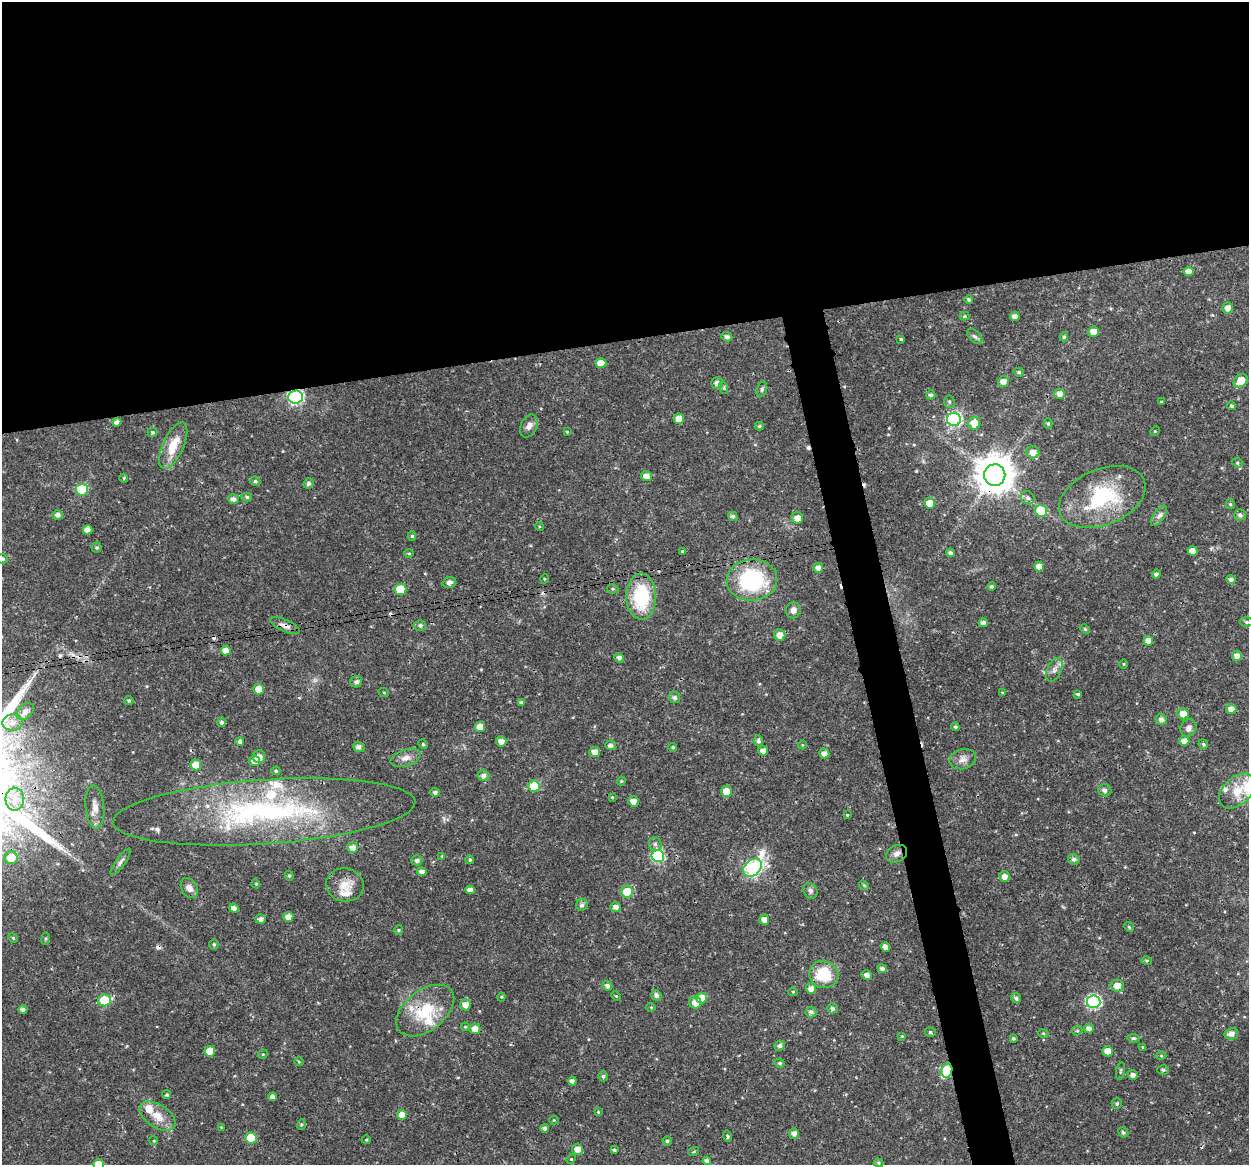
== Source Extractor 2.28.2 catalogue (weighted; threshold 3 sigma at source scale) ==
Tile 2 of 4 x 4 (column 2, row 1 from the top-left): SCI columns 1249-2495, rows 3527-4689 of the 4992 x 4776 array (HDU 1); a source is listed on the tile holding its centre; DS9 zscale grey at full resolution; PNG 1251 x 1167 px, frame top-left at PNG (2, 2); each listed source drawn as its Kron ellipse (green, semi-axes under 4 px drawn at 4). Shown black and unused: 32% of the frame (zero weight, under 3 of 4 exposures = <1% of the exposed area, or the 3 px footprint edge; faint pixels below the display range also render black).
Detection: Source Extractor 2.28.2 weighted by HDU 2 'WHT'; one run over the whole footprint, this tile lists its part. Background 0.0239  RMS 0.0019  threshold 0.00876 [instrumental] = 3 sigma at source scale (4.5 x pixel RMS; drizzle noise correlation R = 1.50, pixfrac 1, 0.0396/0.0396 arcsec/px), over >= 5 px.
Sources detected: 254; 7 cosmic-ray / hot-pixel residue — neither listed nor drawn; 8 inside a brighter listed object's ellipse — not listed separately; the other 239 listed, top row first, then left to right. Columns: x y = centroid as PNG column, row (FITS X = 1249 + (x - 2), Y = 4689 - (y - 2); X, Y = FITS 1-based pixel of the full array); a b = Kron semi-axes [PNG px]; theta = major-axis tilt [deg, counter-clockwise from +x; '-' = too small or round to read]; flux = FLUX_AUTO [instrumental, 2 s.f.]
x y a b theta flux
1189 272 5 4 - 1.5
969 299 4 4 - 0.37
1228 308 5 5 - 1.1
964 316 5 4 - 0.26
1015 317 4 4 - 1.4
1093 332 5 5 - 2
975 336 9 5 -43 0.53
727 337 5 4 - 0.67
1064 337 4 4 - 0.33
901 339 4 4 - 0.22
601 363 5 5 - 2.7
1019 372 5 4 - 0.37
1241 381 7 6 - 2.9
1003 382 5 5 - 1.3
717 383 6 6 - 0.78
724 388 6 4 -72 0.3
762 389 8 5 72 0.39
1060 394 5 5 - 1.6
931 395 4 4 - 0.49
295 397 7 6 - 37
949 402 6 5 - 0.35
1161 402 3 3 - 0.18
1232 406 4 3 - 0.3
679 419 5 5 - 1.6
954 419 7 6 - 32
117 422 4 4 - 0.81
974 423 6 6 - 2.6
1048 423 5 4 - 0.36
529 426 12 8 64 1.1
759 426 4 4 - 0.31
1155 431 5 4 - 0.19
153 432 5 4 - 0.28
567 432 4 3 - 0.22
173 445 25 10 65 4.1
1033 452 6 6 - 1.4
1237 463 5 4 - 0.3
995 475 11 10 - 480
646 476 5 5 - 1.2
124 478 4 4 - 0.19
255 481 5 4 - 0.4
308 483 5 5 - 0.48
82 490 6 6 - 9.7
247 497 5 4 - 0.39
1102 497 45 28 23 16
1028 498 7 6 - 0.48
233 499 5 5 - 0.8
930 503 5 5 - 2.6
1230 504 5 4 - 0.25
1041 511 6 6 - 7.6
58 515 5 4 - 0.73
1240 515 5 5 - 0.58
733 516 5 4 - 0.54
1159 516 12 5 56 0.71
797 518 6 5 - 1.5
539 526 4 3 - 0.2
88 530 5 4 - 1.6
412 536 4 4 - 0.33
97 548 5 5 - 0.29
1193 551 5 4 - 1.5
682 552 4 3 - 0.43
409 553 5 4 - 0.24
950 553 4 4 - 0.58
3 559 5 5 - 0.43
1039 567 5 5 - 1.3
818 568 5 5 - 0.96
1156 574 4 4 - 0.52
544 579 5 3 - 0.18
1231 579 5 4 - 0.58
752 580 25 20 4 19
449 582 7 5 16 0.79
991 586 4 4 - 0.38
401 589 6 5 - 6.5
613 589 6 4 1 0.27
641 596 23 15 -89 12
793 610 8 7 - 1
1246 622 6 5 - 0.37
983 623 5 4 - 0.76
420 625 6 5 - 0.49
285 626 16 6 -24 1
1085 629 5 4 - 0.21
780 635 6 5 - 1.4
1148 641 5 5 - 1.5
226 651 5 5 - 1.6
1237 656 5 5 - 1.2
619 658 5 4 - 0.61
1124 664 4 3 - 0.16
1054 670 12 7 65 0.98
356 682 6 5 - 0.57
259 689 5 5 - 2.1
1002 692 4 2 - 0.13
384 693 5 3 - 0.19
1078 694 4 3 - 0.32
675 698 5 5 - 0.5
129 700 5 4 - 0.28
521 702 4 4 - 0.23
1231 709 5 5 - 1.2
25 711 10 6 44 1.2
1183 714 6 5 - 2.2
1161 719 6 5 - 0.8
221 722 5 4 - 0.51
13 723 10 8 3 1.4
480 727 5 5 - 1.9
955 727 4 4 - 0.35
1188 728 9 7 58 0.83
501 741 5 5 - 1.3
758 741 5 4 - 0.55
1184 741 5 4 - 1.1
240 742 4 4 - 0.52
423 744 5 4 - 0.25
1203 744 5 4 - 0.34
611 745 5 4 - 0.64
802 745 4 3 - 0.15
359 747 6 5 - 0.69
673 747 4 4 - 0.34
763 751 5 5 - 1
595 752 5 5 - 1.4
824 754 5 5 - 1.1
259 757 6 6 - 1.3
405 758 16 8 18 1.4
963 759 13 10 15 1.3
254 761 5 5 - 1.4
196 765 5 5 - 3.3
276 771 4 4 - 0.27
483 776 6 5 - 0.78
621 781 4 4 - 0.21
534 786 6 5 - 6.6
1105 790 6 6 - 0.67
726 791 6 5 - 2.3
1237 791 21 14 41 3.6
435 792 5 4 - 0.58
612 797 4 4 - 0.17
15 799 11 9 89 2.1
633 801 5 5 - 1.2
95 807 22 9 -84 1.8
264 812 151 32 4 43
847 815 4 3 - 0.19
655 844 7 6 - 0.61
352 848 5 5 - 1.2
897 854 11 8 28 0.95
442 856 4 4 - 0.18
658 856 6 6 - 22
11 858 6 6 - 3.9
1074 859 6 5 - 0.63
417 860 5 5 - 0.65
470 860 4 4 - 0.29
121 862 16 4 54 0.68
753 868 11 7 45 36
422 872 5 4 - 0.91
289 876 5 4 - 0.28
1004 876 5 5 - 1.2
256 884 4 3 - 0.17
345 885 19 16 -11 3
864 885 5 4 - 0.28
189 888 11 8 -59 1.1
470 890 4 4 - 0.91
810 891 8 6 -61 0.63
627 892 6 5 - 8.3
582 905 6 5 - 0.66
616 907 5 5 - 0.92
234 908 5 4 - 0.87
288 917 5 5 - 1.2
261 919 5 5 - 0.72
764 920 5 5 - 1.2
1129 927 5 4 - 0.25
398 930 5 4 - 0.25
13 938 5 4 - 0.24
46 939 6 3 82 0.24
214 944 5 4 - 0.26
886 947 5 4 - 1.2
1147 961 5 4 - 0.24
882 969 5 4 - 0.66
824 974 15 13 -23 6.8
867 975 5 5 - 0.85
607 986 5 4 - 0.67
1117 986 7 6 - 1.4
811 989 5 5 - 1.3
793 992 5 4 - 0.23
656 995 5 5 - 0.59
616 996 5 3 - 0.2
501 997 4 4 - 0.21
702 998 5 5 - 3.4
1016 998 5 5 - 0.42
104 1000 6 6 - 9
1094 1002 7 6 - 28
695 1003 6 6 - 1.6
466 1005 5 5 - 1.5
651 1007 5 3 - 0.17
832 1008 5 5 - 0.52
23 1009 4 4 - 0.61
425 1011 33 20 38 8.6
811 1012 5 5 - 0.69
465 1027 4 4 - 0.21
475 1029 5 5 - 1.7
1089 1029 5 4 - 0.86
1077 1031 5 5 - 0.26
930 1032 5 4 - 0.33
1043 1033 5 3 - 0.16
1231 1034 7 5 12 1
902 1036 4 4 - 0.16
1013 1038 3 3 - 0.29
1133 1038 6 4 -8 0.38
780 1046 5 5 - 0.54
1143 1047 3 3 - 0.26
210 1051 5 5 - 2.8
1108 1051 5 5 - 2.6
263 1054 5 4 - 0.22
1161 1056 5 3 - 0.2
299 1062 5 3 - 0.19
780 1063 5 4 - 0.34
1163 1070 6 5 - 0.33
947 1071 7 5 74 12
1120 1071 9 3 79 0.25
1133 1075 5 5 - 0.82
603 1076 5 4 - 0.42
572 1081 4 4 - 0.65
167 1095 4 4 - 0.34
273 1097 4 4 - 0.86
1117 1104 5 5 - 0.35
598 1112 4 3 - 0.15
402 1115 5 5 - 1.9
158 1116 20 11 -33 2.8
554 1120 4 4 - 0.19
301 1124 5 3 - 0.22
221 1127 4 4 - 0.17
544 1128 4 4 - 0.6
1123 1132 5 4 - 0.36
794 1133 5 5 - 0.91
727 1136 6 4 -71 0.28
251 1138 6 5 - 6.3
366 1140 4 3 - 0.16
154 1141 4 3 - 0.19
667 1141 4 4 - 0.29
577 1149 5 5 - 1.5
614 1150 4 4 - 0.33
694 1151 5 3 - 0.19
571 1159 5 4 - 0.21
707 1161 4 4 - 0.64
878 1163 5 4 - 0.26
98 1164 5 5 - 2.6
Overlapping masked pixels (flux is a lower limit): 5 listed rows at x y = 295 397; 995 475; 285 626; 425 1011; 947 1071
Isophote crosses this tile's border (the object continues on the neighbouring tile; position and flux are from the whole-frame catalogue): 2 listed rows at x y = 3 559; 98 1164